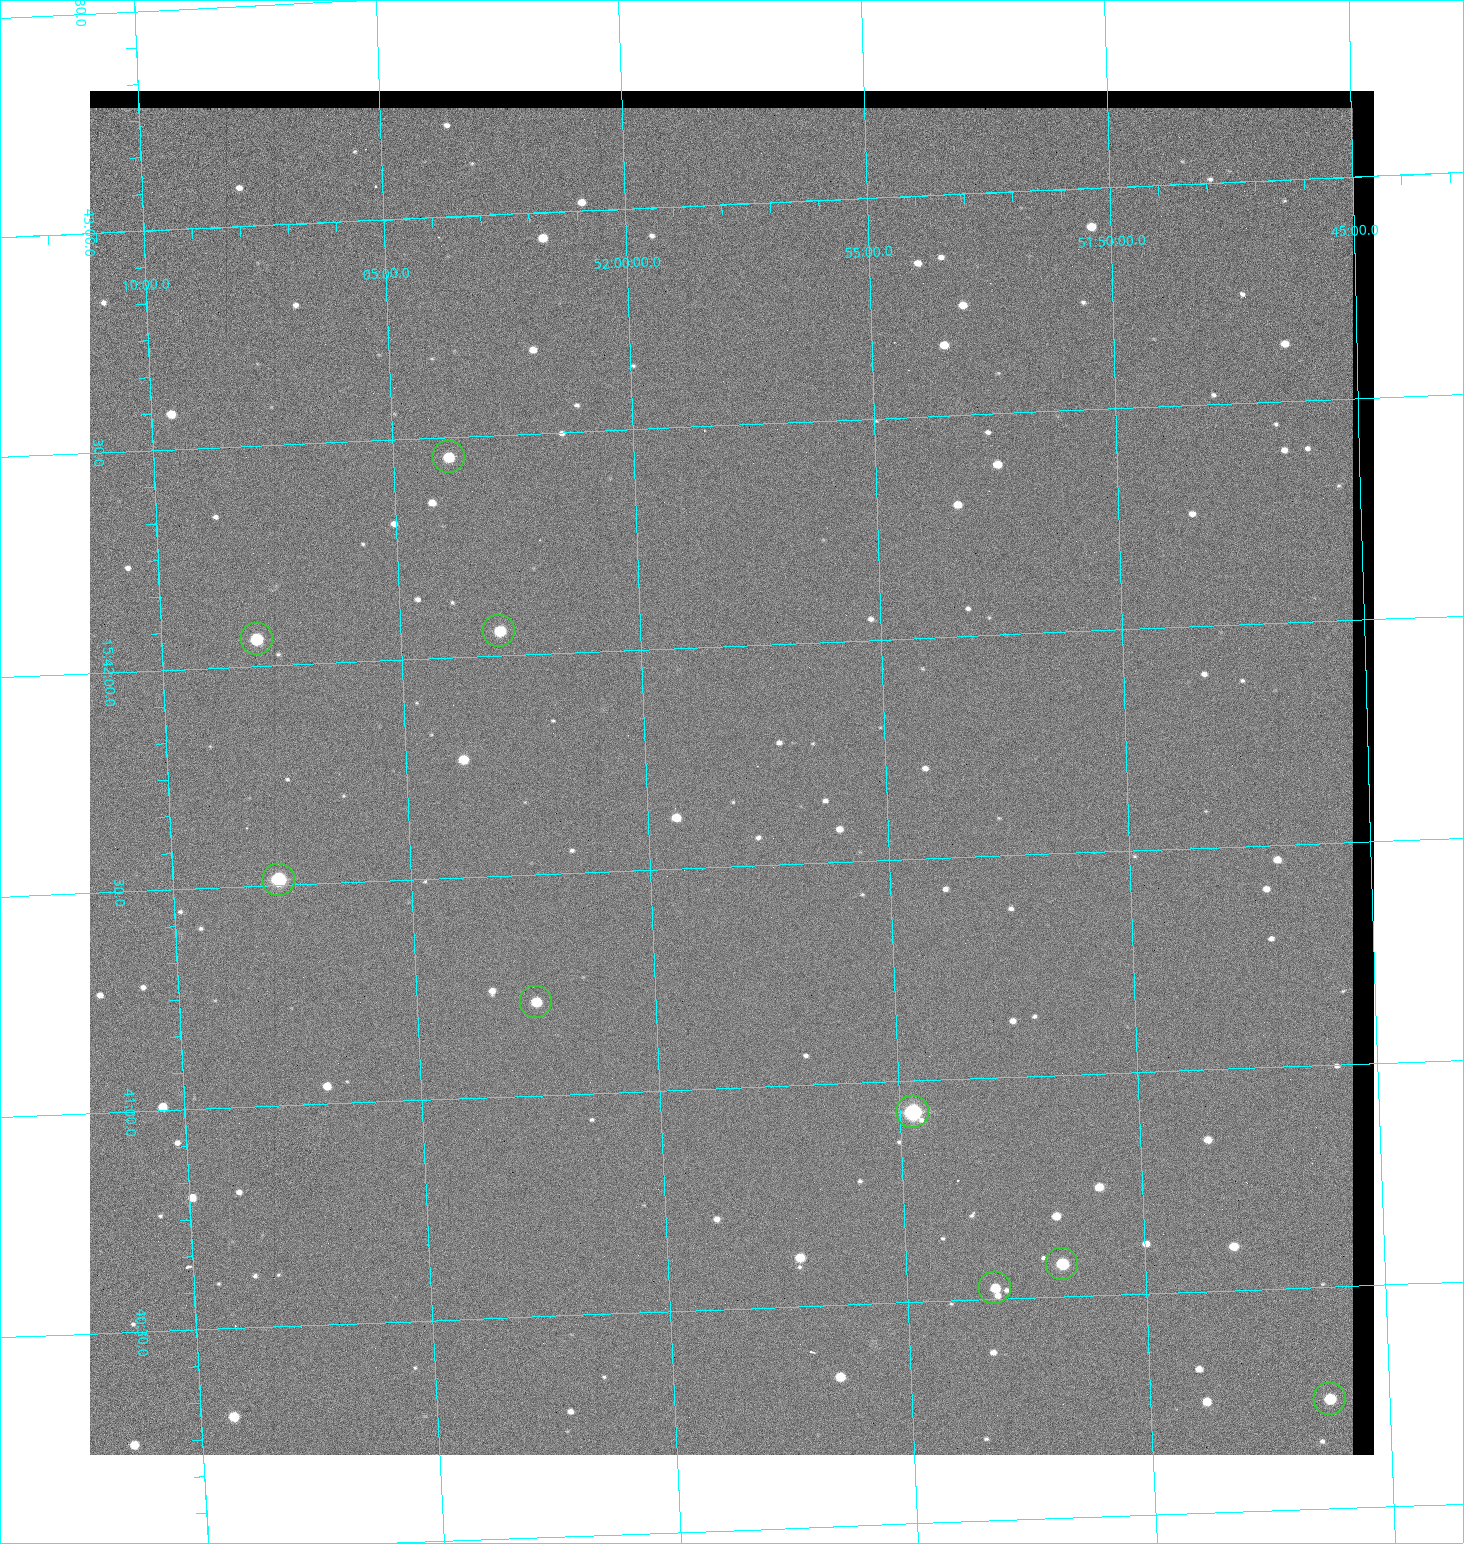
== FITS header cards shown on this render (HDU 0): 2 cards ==
NAXIS1  =                 1284 / length of data axis 1
NAXIS2  =                 1364 / length of data axis 2

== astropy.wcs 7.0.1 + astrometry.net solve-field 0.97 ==
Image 1284 x 1364 px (HDU 0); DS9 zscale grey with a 90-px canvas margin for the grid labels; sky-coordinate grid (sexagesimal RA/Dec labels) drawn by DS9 from the SOLVED WCS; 9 Tycho-2 reference stars matched to detected sources circled (green)
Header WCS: RA---TAN/DEC--TAN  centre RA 15:41:43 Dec +51:58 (235.43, +51.97 deg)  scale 1.26 arcsec/px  FOV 26.9' x 28.5'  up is +92 deg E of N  parity flipped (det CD > 0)
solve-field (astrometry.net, Tycho-2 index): VERIFIED the header's WCS against the Tycho-2 star catalogue (9 matches, 0 conflicts) and refined it, rather than solving blind
Solved WCS: RA---TAN-SIP/DEC--TAN-SIP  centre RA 15:41:43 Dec +51:58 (235.43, +51.97 deg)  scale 1.25 arcsec/px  FOV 26.8' x 28.5'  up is +92 deg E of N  parity flipped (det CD > 0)
The solver's refit moves the header's centre by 0.49 arcsec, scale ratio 0.9966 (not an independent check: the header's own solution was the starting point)
Tycho-2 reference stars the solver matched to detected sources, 9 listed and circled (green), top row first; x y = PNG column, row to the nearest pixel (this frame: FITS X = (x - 90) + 1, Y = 1364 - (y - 91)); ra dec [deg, ICRS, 3 dp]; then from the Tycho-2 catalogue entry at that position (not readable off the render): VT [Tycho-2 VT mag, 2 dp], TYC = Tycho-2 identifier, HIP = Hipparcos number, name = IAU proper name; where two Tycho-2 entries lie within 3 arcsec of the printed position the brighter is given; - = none
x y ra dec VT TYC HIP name
449 457 235.614 +52.064 11.61 3489-1132-1 - -
499 631 235.514 +52.049 11.19 3489-1407-1 - -
257 639 235.515 +52.133 11.12 3489-1380-1 - -
279 880 235.378 +52.130 9.31 3489-1322-1 76850 -
536 1002 235.303 +52.042 11.52 3489-958-1 - -
913 1112 235.232 +51.912 9.59 3489-824-1 - -
1062 1264 235.143 +51.862 10.97 3489-1016-1 - -
995 1288 235.131 +51.886 12.29 3489-908-1 - -
1330 1399 235.062 +51.771 11.53 3489-1453-1 - -